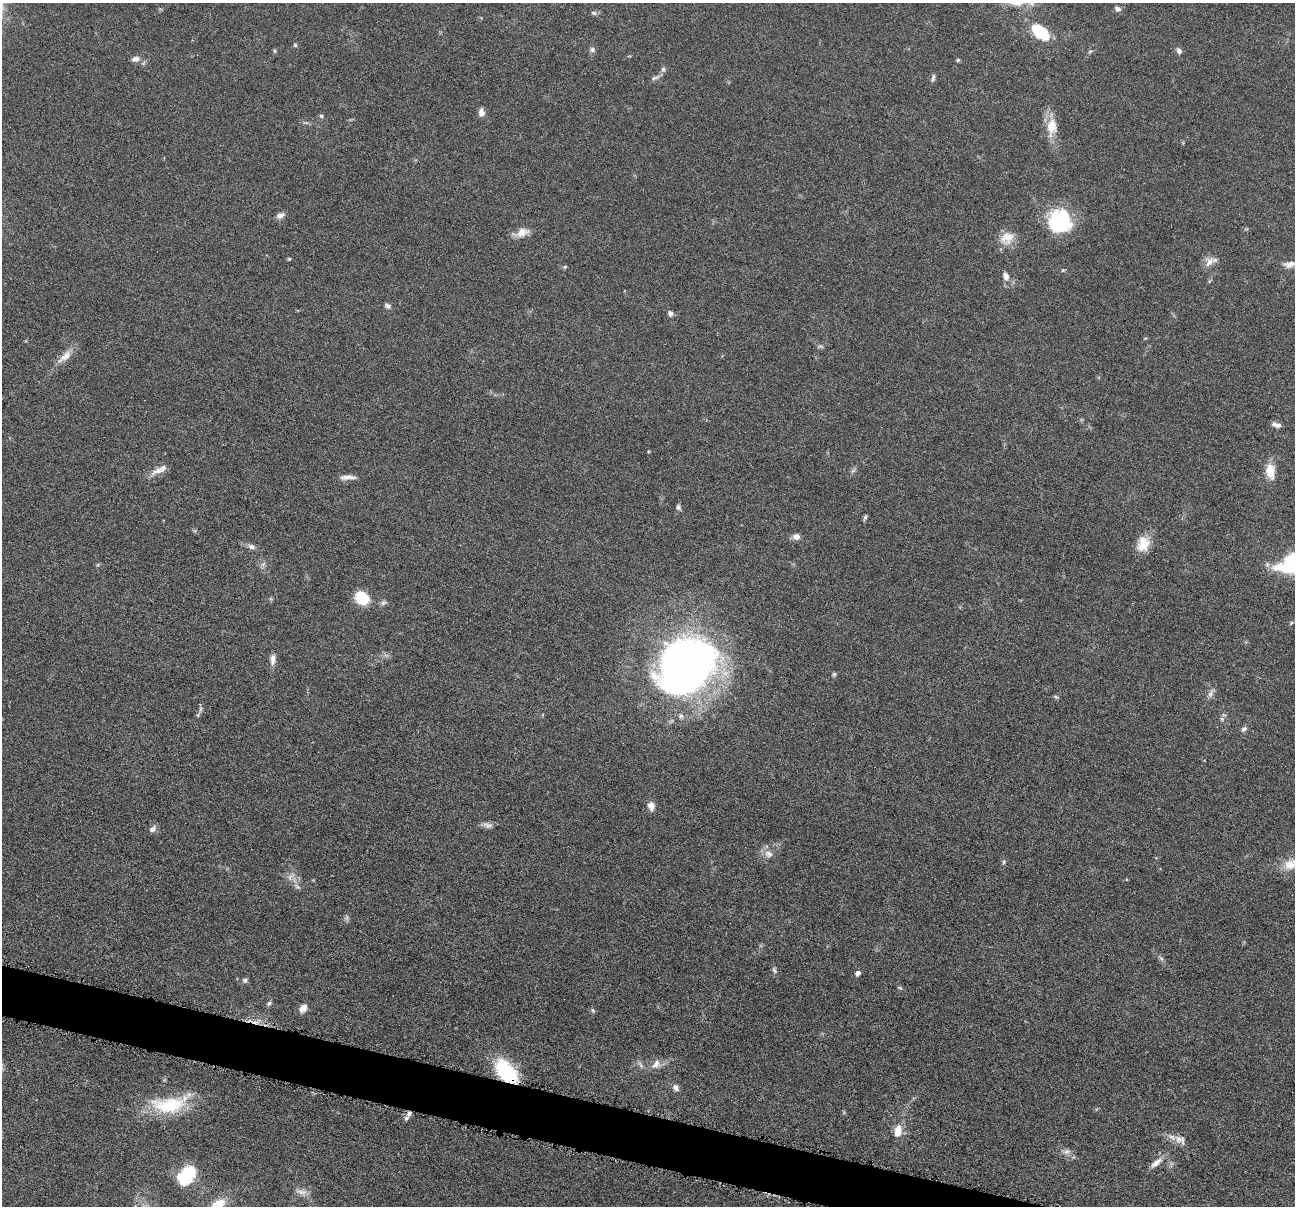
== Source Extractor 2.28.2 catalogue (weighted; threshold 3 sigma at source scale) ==
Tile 6 of 4 x 4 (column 2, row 2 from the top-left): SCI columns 1298-2590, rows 2663-3866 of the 5182 x 5200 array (HDU 1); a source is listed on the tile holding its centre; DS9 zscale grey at full resolution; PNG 1297 x 1208 px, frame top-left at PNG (2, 3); no overlay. Shown black and unused: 3% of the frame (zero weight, under 4 of 8 exposures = <1% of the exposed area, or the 3 px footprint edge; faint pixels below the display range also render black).
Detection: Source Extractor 2.28.2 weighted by HDU 2 'WHT'; one run over the whole footprint, this tile lists its part. Background 0.0362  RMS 0.0035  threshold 0.0142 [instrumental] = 3 sigma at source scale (4.09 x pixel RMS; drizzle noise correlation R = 1.36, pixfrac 0.8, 0.05/0.05 arcsec/px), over >= 5 px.
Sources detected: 77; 2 too faint to see at this stretch — not listed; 2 inside a brighter listed object's ellipse — not listed separately; the other 73 listed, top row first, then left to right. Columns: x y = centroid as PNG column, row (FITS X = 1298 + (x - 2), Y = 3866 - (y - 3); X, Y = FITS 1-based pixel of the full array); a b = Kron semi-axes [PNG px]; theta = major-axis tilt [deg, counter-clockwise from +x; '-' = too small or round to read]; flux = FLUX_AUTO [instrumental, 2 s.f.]
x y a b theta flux
1117 9 7 6 - 1.1
594 13 8 5 -27 0.61
1040 32 21 12 -41 12
295 45 5 5 - 0.41
592 50 7 6 - 0.87
275 51 6 4 90 0.41
1090 51 6 4 20 0.43
1179 51 9 6 -63 0.97
135 59 9 7 14 1.6
958 60 4 4 - 0.49
663 69 7 6 - 0.8
655 78 13 4 26 0.97
933 78 11 4 76 0.74
481 112 9 7 -73 1.6
321 116 5 4 - 0.48
1052 127 24 13 86 5.9
280 215 10 7 23 1.5
1060 221 26 26 - 21
522 232 17 11 19 3.1
1007 238 20 17 28 4.7
289 259 5 4 - 0.35
1209 262 17 9 49 2.6
1290 264 17 8 10 2.5
565 267 6 4 21 0.46
1006 276 10 7 -68 1.9
387 306 8 6 -23 0.89
671 314 6 5 - 1.2
65 357 23 8 39 3.4
1276 425 11 5 -20 1.5
158 471 20 8 23 2.6
1270 471 16 10 -84 5.3
347 477 20 5 1 1.9
678 507 7 6 - 0.77
865 517 7 4 55 0.59
796 536 8 6 8 1.9
1143 544 19 14 68 5.4
251 547 8 6 -30 1.2
1294 563 20 12 25 52
362 598 12 10 -33 11
1291 623 6 3 71 0.38
273 659 16 6 87 1.8
686 665 50 41 46 220
834 674 6 5 - 0.5
1210 694 10 6 74 1.2
1055 697 6 4 -20 0.47
1222 719 6 4 -72 0.48
1244 729 8 6 29 0.9
651 806 10 8 -72 1.9
152 829 8 6 37 1.5
769 854 13 8 -30 2
1004 862 6 4 90 0.46
1291 864 21 13 22 4.8
298 887 6 5 - 0.67
1161 958 6 5 - 0.64
774 970 9 4 -63 0.72
858 973 5 5 - 1.4
245 980 6 5 - 0.82
900 988 6 3 -20 0.4
269 1003 7 5 55 0.66
303 1008 11 8 47 2.1
593 1010 6 4 -58 0.51
656 1064 14 9 53 2.2
506 1072 24 13 -47 25
676 1088 8 7 - 1.4
169 1105 46 20 6 17
409 1113 6 5 - 1
898 1130 15 9 79 3.9
1178 1139 12 9 -43 2.3
1067 1152 11 6 12 1.3
1156 1163 18 7 39 2.5
187 1175 16 9 52 27
302 1192 15 6 -5 1.8
218 1205 18 10 35 6.9
Overlapping masked pixels (flux is a lower limit): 2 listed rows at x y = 506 1072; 409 1113
Isophote crosses this tile's border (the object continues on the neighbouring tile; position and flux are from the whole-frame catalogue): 3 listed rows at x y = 1294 563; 1291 864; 218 1205